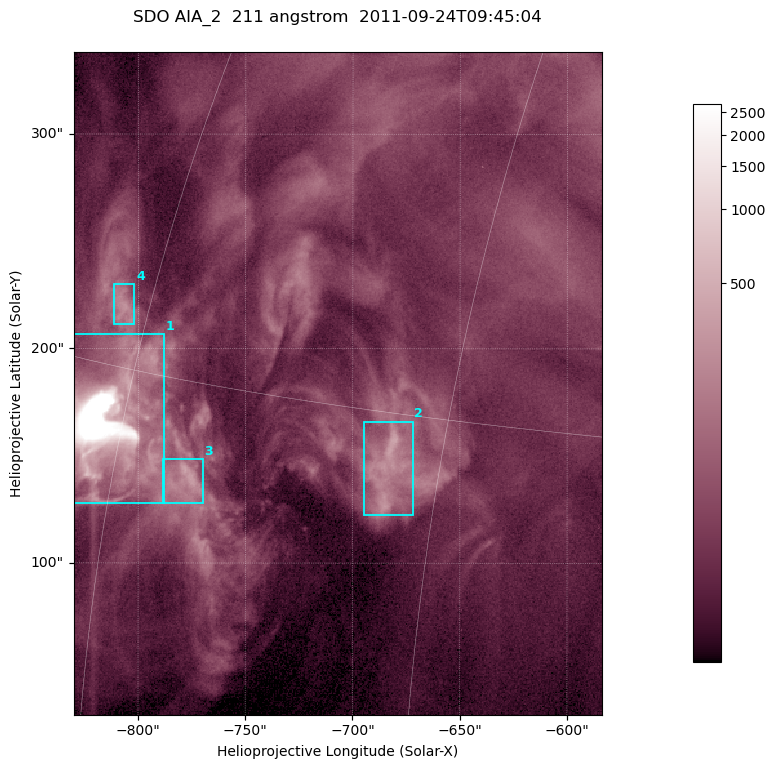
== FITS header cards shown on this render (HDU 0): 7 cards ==
TELESCOP= 'SDO     '           /
INSTRUME= 'AIA_2   '           /
WAVELNTH=                  211 /
WAVEUNIT= 'angstrom'           /
DATE-OBS= '2011-09-24T09:45:04.36' /
CTYPE1  = 'HPLN-TAN'           /
CTYPE2  = 'HPLT-TAN'           /

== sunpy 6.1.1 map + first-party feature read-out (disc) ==
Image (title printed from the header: SDO AIA_2  211 angstrom  2011-09-24T09:45:04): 410 x 514 px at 0.601 arcsec/px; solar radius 956 arcsec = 1592 px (partial field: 2.6% of the solar disc is inside the frame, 100% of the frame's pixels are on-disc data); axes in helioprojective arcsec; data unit not stated in the header (colour bar unlabelled)
Pointing: header CRPIX1/2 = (2038.91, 2046.17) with CRVAL1/2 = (0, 0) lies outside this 410 x 514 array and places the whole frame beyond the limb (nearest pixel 1.41 R_sun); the SolarSoft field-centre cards XCEN/YCEN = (-706.9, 183.8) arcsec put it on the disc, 1319 arcsec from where CRPIX/CRVAL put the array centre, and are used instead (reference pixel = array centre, CRVAL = XCEN/YCEN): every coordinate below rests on XCEN/YCEN
Orientation: roll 0.0564 deg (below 1 deg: not rotated)
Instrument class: DISC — disc imager (sunpy class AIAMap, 211 A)
Bright regions (active regions / flare kernels): reference = the on-disc median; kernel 3 px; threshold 5 sigma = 124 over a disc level ~41.9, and >= 1.15x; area >= 210 px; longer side >= 5 px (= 3 arcsec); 4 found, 4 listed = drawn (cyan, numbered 1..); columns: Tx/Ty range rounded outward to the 2 arcsec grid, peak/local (2 s.f.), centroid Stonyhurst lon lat
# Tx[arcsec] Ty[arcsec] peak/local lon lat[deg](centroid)
1 -830..-788 128..208 377 -60 +13
2 -696..-672 122..166 9.7 -47 +13
3 -790..-770 128..148 9 -56 +12
4 -812..-802 210..230 6.8 -62 +17